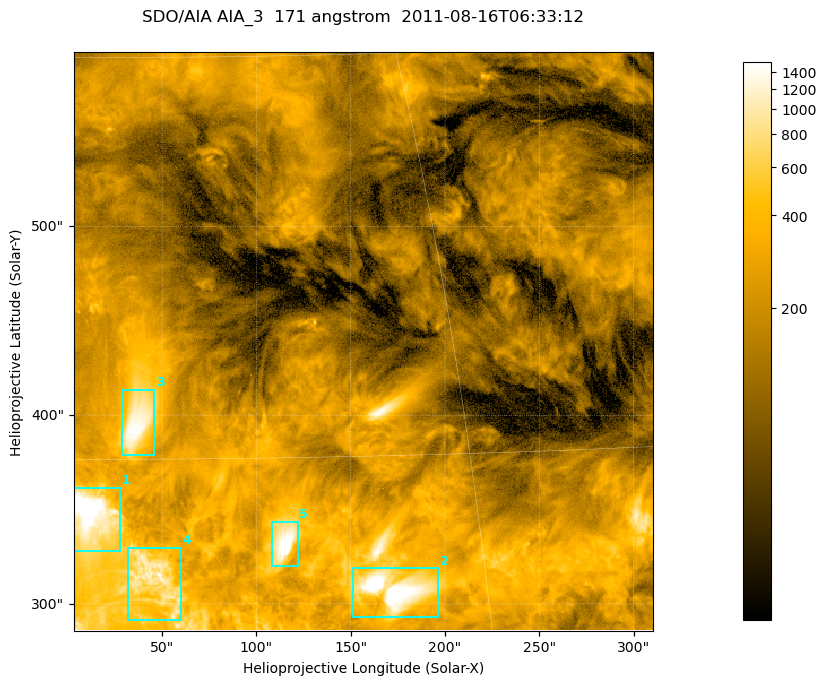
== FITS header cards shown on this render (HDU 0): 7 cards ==
TELESCOP= 'SDO/AIA '
INSTRUME= 'AIA_3   '
WAVELNTH=                  171
WAVEUNIT= 'angstrom'
DATE-OBS= '2011-08-16T06:33:12.34'
CTYPE1  = 'HPLN-TAN'
CTYPE2  = 'HPLT-TAN'

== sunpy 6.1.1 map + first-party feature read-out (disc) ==
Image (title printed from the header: SDO/AIA AIA_3  171 angstrom  2011-08-16T06:33:12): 512 x 512 px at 0.599 arcsec/px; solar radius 947 arcsec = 1580 px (partial field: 3.3% of the solar disc is inside the frame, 100% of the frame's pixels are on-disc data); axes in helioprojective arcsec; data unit not stated in the header (colour bar unlabelled)
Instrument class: DISC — disc imager (sunpy class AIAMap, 171 A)
Bright regions (active regions / flare kernels): reference = the on-disc median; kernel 5 px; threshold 5 sigma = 537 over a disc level ~176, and >= 1.15x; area >= 262 px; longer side >= 6 px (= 3.6 arcsec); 5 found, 5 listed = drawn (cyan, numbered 1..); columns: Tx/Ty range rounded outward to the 2 arcsec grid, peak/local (2 s.f.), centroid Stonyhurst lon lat
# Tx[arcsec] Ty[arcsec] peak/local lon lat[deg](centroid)
1 2..28 328..362 15 +1 +28
2 150..196 292..320 12 +12 +25
3 28..46 378..414 8.4 +3 +31
4 32..60 290..330 6.5 +3 +26
5 108..122 320..344 11 +8 +27